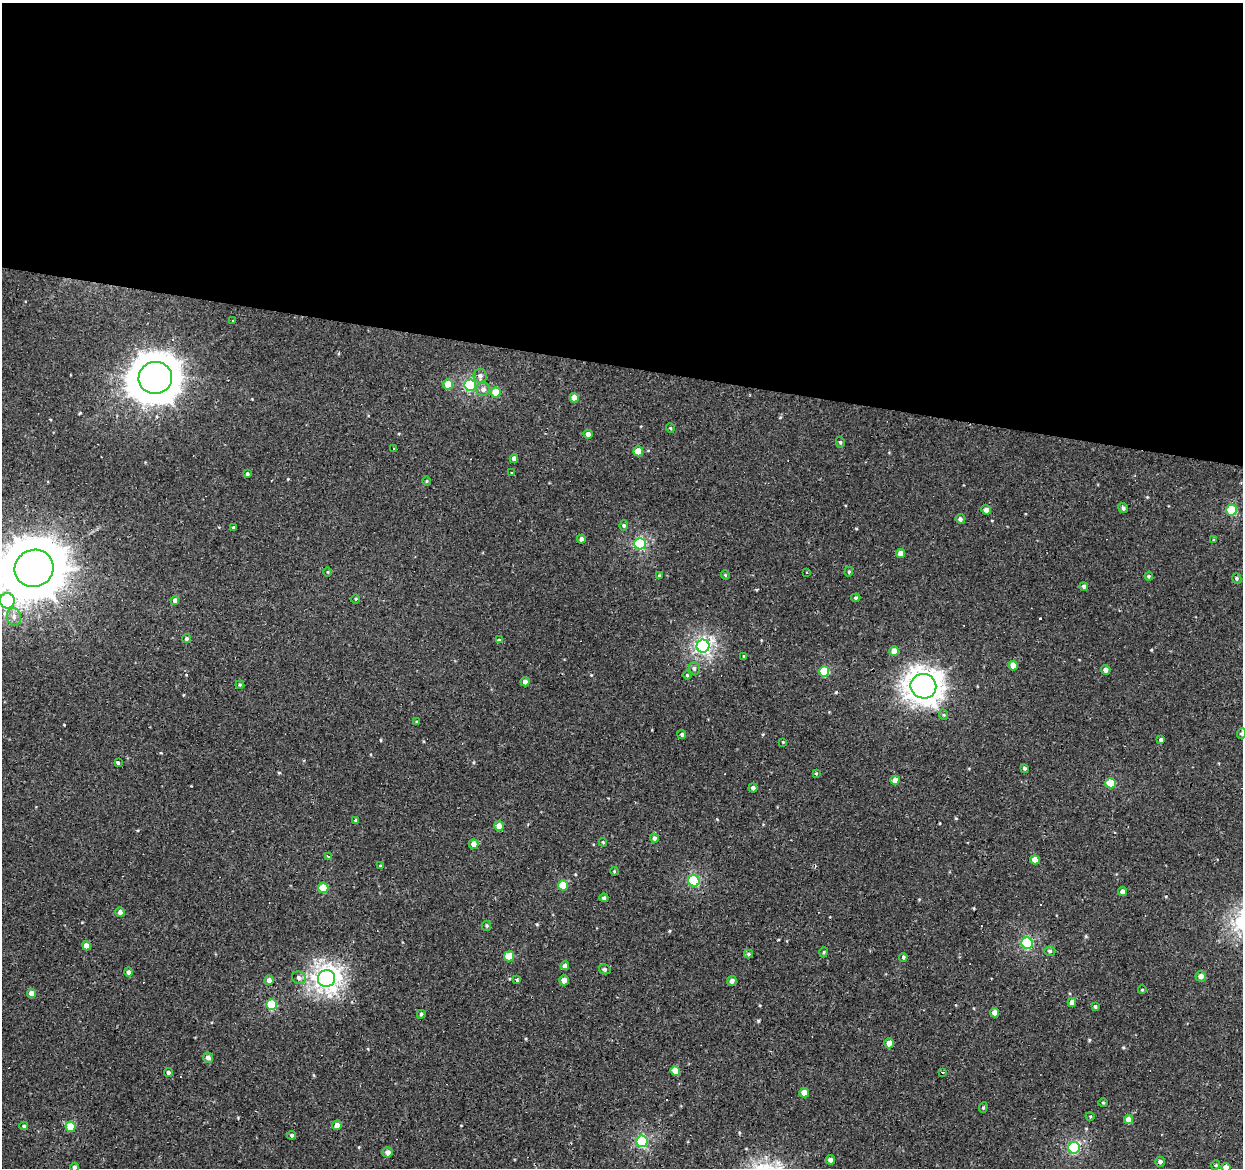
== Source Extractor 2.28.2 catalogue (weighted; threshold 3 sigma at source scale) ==
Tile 3 of 4 x 4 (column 3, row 1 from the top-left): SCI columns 2485-3725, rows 3779-4944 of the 4965 x 5165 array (HDU 1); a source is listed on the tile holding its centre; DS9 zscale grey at full resolution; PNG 1245 x 1170 px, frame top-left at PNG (2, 3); each listed source drawn as its Kron ellipse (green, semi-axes under 4 px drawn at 4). Shown black and unused: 31% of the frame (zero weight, under 2 of 3 exposures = <1% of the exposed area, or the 3 px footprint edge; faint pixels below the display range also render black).
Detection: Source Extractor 2.28.2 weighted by HDU 2 'WHT'; one run over the whole footprint, this tile lists its part. Background 6.68e-04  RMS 0.0053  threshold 0.0239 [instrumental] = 3 sigma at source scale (4.5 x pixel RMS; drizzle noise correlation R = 1.50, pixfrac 1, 0.0396/0.0396 arcsec/px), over >= 5 px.
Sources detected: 134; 6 cosmic-ray / hot-pixel residue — neither listed nor drawn; the other 128 listed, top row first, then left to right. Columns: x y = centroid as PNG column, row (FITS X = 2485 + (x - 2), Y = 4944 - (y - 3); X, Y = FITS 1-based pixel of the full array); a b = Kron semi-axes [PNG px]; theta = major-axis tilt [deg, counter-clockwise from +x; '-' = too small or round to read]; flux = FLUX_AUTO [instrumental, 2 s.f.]
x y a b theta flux
232 320 3 3 - 1.1
480 376 7 6 - 1.6
155 378 17 16 - 1500
448 384 5 4 - 9.1
470 385 6 5 - 44
483 389 7 6 - 2.3
496 392 5 5 - 10
574 398 4 4 - 5.1
670 428 5 3 - 0.43
588 434 4 4 - 2.3
840 442 5 4 - 0.76
394 449 3 2 - 1.2
638 451 5 5 - 7.9
514 458 4 4 - 2.1
511 472 3 2 - 0.52
247 474 4 3 - 0.73
427 481 5 3 - 0.44
1123 508 5 4 - 1.2
986 510 5 4 - 2.1
1232 510 5 5 - 22
960 519 5 4 - 1.3
624 525 5 4 - 1
234 528 3 3 - 0.71
581 539 4 4 - 1.7
1214 540 4 3 - 0.6
640 544 6 5 - 48
901 554 4 4 - 5.2
34 568 20 18 25 4000
328 572 5 3 - 0.45
807 572 3 2 - 1.3
849 572 5 4 - 0.63
725 575 4 4 - 0.56
659 576 4 3 - 0.67
1149 576 4 4 - 0.61
1237 578 5 4 - 0.75
1084 586 4 4 - 1.1
856 598 4 3 - 0.72
356 599 5 3 - 0.49
7 601 7 7 - 33
175 601 4 4 - 2.3
14 617 9 7 -79 2.7
186 639 4 4 - 0.93
499 640 4 3 - 1.2
703 646 6 6 - 110
894 651 5 5 - 4.6
744 656 3 2 - 0.58
1013 666 4 4 - 5
694 668 6 5 - 1.2
1106 670 5 4 - 2.3
824 672 5 5 - 17
687 675 4 4 - 0.59
525 682 4 4 - 2.5
240 685 4 4 - 0.55
923 686 13 12 - 490
944 715 5 3 - 0.56
417 722 4 4 - 0.55
1241 734 5 4 - 0.79
682 735 4 4 - 1.1
1161 740 4 4 - 1.1
783 742 3 3 - 0.37
118 763 4 3 - 3.1
1024 768 4 4 - 1.1
816 773 3 3 - 0.49
895 780 4 4 - 4.3
1110 783 5 5 - 14
753 788 4 4 - 1.6
356 820 4 3 - 0.77
499 826 5 4 - 4.6
654 838 4 4 - 1.3
603 842 4 3 - 0.55
474 844 5 5 - 3.6
329 857 3 3 - 1.2
1035 860 5 4 - 5.3
380 866 4 3 - 0.52
614 871 4 3 - 0.45
694 881 6 5 - 38
563 885 5 5 - 11
323 888 5 5 - 14
1122 892 4 4 - 1.9
604 898 4 4 - 0.95
120 912 5 5 - 1.7
487 926 5 4 - 0.66
1027 943 6 5 - 41
86 946 4 4 - 4
1050 951 5 4 - 1
824 952 5 3 - 0.49
749 954 4 4 - 0.75
509 956 5 5 - 10
903 957 4 4 - 0.71
565 966 4 4 - 2.1
605 969 6 5 - 0.97
128 972 4 4 - 1.4
1201 976 5 5 - 3
299 978 7 6 - 1.6
327 978 8 8 - 240
269 980 5 4 - 2.5
516 980 3 3 - 1.5
564 980 5 5 - 3.1
732 981 5 4 - 1.9
1142 990 4 3 - 0.39
32 993 4 4 - 4.6
1072 1002 4 4 - 3.2
272 1004 5 5 - 19
1095 1007 4 3 - 0.87
994 1013 4 4 - 3.2
421 1014 4 4 - 0.9
889 1043 5 5 - 3.6
208 1058 5 5 - 2.2
675 1071 5 4 - 8.2
168 1072 4 4 - 1.1
943 1072 3 3 - 0.52
804 1092 5 5 - 4.1
1103 1103 4 3 - 0.53
983 1107 5 4 - 0.63
1090 1116 4 3 - 0.45
1129 1120 4 4 - 4.5
337 1125 5 4 - 3.3
24 1126 4 4 - 0.71
71 1127 5 5 - 11
292 1135 4 4 - 0.99
642 1141 6 5 - 51
1074 1148 6 5 - 46
388 1152 5 5 - 2.4
830 1160 5 4 - 1.9
1160 1162 5 5 - 1.7
1216 1165 5 3 - 0.49
74 1167 4 4 - 1.3
1226 1167 5 4 - 3
Overlapping masked pixels (flux is a lower limit): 1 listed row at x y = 34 568
Isophote crosses this tile's border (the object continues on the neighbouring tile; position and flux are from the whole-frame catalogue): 5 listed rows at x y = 34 568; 7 601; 1241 734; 74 1167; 1226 1167